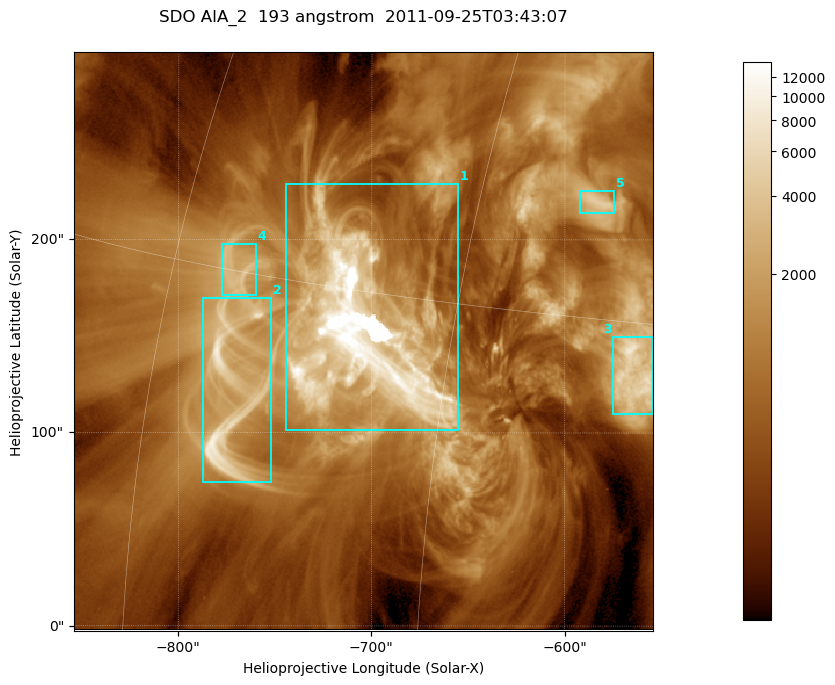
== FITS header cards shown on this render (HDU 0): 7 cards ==
TELESCOP= 'SDO     '           /
INSTRUME= 'AIA_2   '           /
WAVELNTH=                  193 /
WAVEUNIT= 'angstrom'           /
DATE-OBS= '2011-09-25T03:43:07.84' /
CTYPE1  = 'HPLN-TAN'           /
CTYPE2  = 'HPLT-TAN'           /

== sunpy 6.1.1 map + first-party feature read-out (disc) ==
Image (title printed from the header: SDO AIA_2  193 angstrom  2011-09-25T03:43:07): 499 x 499 px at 0.601 arcsec/px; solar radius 957 arcsec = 1592 px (partial field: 3.1% of the solar disc is inside the frame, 100% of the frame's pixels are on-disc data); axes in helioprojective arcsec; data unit not stated in the header (colour bar unlabelled)
Orientation: roll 0.0577 deg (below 1 deg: not rotated)
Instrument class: DISC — disc imager (sunpy class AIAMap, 193 A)
Bright regions (active regions / flare kernels): reference = the on-disc median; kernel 5 px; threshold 5 sigma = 2246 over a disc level ~665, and >= 1.15x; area >= 249 px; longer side >= 6 px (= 3.6 arcsec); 5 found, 5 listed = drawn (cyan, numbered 1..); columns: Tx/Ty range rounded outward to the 2 arcsec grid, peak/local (2 s.f.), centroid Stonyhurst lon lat
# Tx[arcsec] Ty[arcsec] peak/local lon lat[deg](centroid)
1 -746..-654 100..230 25 -49 +14
2 -788..-752 74..170 14 -55 +11
3 -576..-554 110..150 12 -37 +13
4 -778..-760 170..198 5.5 -56 +15
5 -594..-574 214..226 6.7 -40 +19